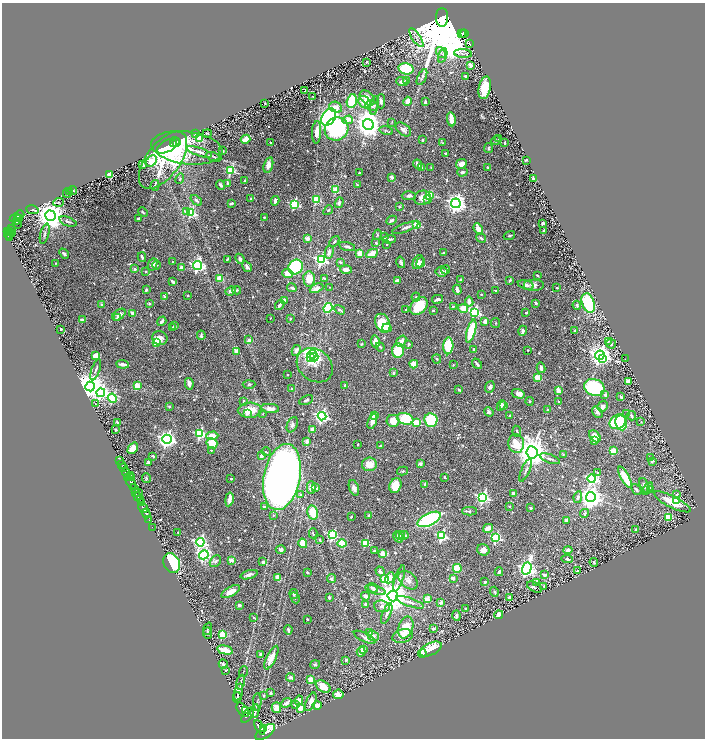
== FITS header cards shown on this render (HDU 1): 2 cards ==
NAXIS1  =                 1406
NAXIS2  =                 1472

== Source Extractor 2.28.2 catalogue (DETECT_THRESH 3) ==
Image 1406 x 1472 px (HDU 1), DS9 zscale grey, zoomed out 1/2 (1 PNG px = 2 x 2 image px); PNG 707 x 740 px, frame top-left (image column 2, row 1471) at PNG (2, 3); each listed source drawn as its Kron ellipse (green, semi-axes under 4 px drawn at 4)
Background 0.737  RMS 0.016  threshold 0.0495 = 3 sigma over >= 5 px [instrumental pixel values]
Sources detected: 738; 43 cannot appear on this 1/2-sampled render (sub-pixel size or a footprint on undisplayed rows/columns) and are neither listed nor drawn; of the other 695, the 500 brightest by FLUX_AUTO listed and drawn (195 fainter detections omitted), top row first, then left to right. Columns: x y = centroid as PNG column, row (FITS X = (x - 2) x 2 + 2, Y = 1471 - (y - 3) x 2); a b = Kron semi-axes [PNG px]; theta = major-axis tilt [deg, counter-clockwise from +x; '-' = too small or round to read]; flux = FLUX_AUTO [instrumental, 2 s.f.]
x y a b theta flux
442 17 9 6 90 93000
461 33 2 1 - 7.2
463 33 3 1 - 5.3
465 34 3 1 - 6.9
416 38 11 3 -56 9.2
470 44 3 1 - 3
441 53 6 3 -55 6.4
463 53 9 3 -5 7.8
443 56 7 3 72 8.6
367 62 3 2 - 2.8
470 65 3 3 - 19
406 69 8 5 -12 140
465 76 2 2 - 8.9
422 77 9 3 65 7.8
406 80 4 3 - 6.6
402 82 6 4 -7 16
485 88 11 6 79 75
305 91 3 2 - 3.5
313 96 2 2 - 3
367 98 9 6 -45 35
352 101 7 5 74 210
381 101 7 4 -89 9.8
408 101 4 4 - 30
365 102 7 5 -47 51
425 102 4 3 - 5.5
265 103 3 2 - 2.7
374 105 10 3 78 7.7
372 106 6 5 - 10
336 107 6 5 - 24
329 117 9 6 57 840
451 119 7 3 -82 55
348 120 5 3 - 54
392 122 4 3 - 2.7
368 124 6 5 - 4300
337 129 12 11 - 390
403 129 9 5 -36 14
386 131 7 3 -13 4.7
317 132 11 4 87 28
207 133 4 3 - 3.3
196 134 4 2 - 3
200 139 3 3 - 97
246 139 5 3 - 44
499 139 3 2 - 3.2
422 140 2 2 - 13
496 140 4 3 - 3.4
176 142 2 2 - 140
270 142 2 2 - 3.1
173 143 4 3 - 380
442 143 4 3 - 2.9
505 143 2 2 - 3
168 145 13 5 30 880
187 148 36 16 -7 380
488 148 5 2 - 2.7
223 151 2 2 - 3
199 152 13 4 -18 18
446 153 3 2 - 5.1
214 157 8 3 -19 5.7
163 160 33 16 53 290
526 160 3 2 - 5.2
151 161 6 4 48 150
142 164 3 2 - 4.2
418 164 5 3 - 17
461 164 5 4 - 25
268 165 8 4 74 26
422 167 4 3 - 5.3
488 167 4 3 - 2.7
431 168 3 2 - 2.8
231 170 4 3 - 270
359 172 2 2 - 6.8
462 172 5 3 - 8.3
109 174 3 2 - 110
392 177 3 3 - 11
180 179 5 3 - 4.9
533 179 3 2 - 4.5
244 181 3 2 - 4.3
228 184 4 3 - 5.3
155 185 5 3 - 4.1
220 185 5 3 - 7.6
357 185 2 2 - 4.2
336 190 3 3 - 110
73 191 4 2 - 4
69 192 4 2 - 2.7
67 193 5 2 - 3
429 195 4 3 - 64
409 196 7 4 1 9.4
422 198 8 7 - 24
251 199 3 2 - 2.8
428 199 4 3 - 8.2
196 200 7 3 -40 8.2
316 200 3 3 - 170
275 201 5 3 - 9.8
58 202 5 3 - 4.3
231 203 4 2 - 6
339 203 6 3 70 7.6
456 203 5 4 - 1600
294 204 3 3 - 290
400 207 4 3 - 4
33 210 6 3 -9 3.9
328 210 5 3 - 3.6
143 212 5 2 - 3.7
186 212 3 3 - 31
191 213 4 3 - 310
20 215 4 2 - 52
50 216 5 5 - 5500
264 217 3 2 - 3.2
15 218 5 3 - 250
18 218 2 1 - 120
19 218 4 2 - 200
138 218 3 2 - 4.7
391 220 5 3 - 9.8
68 221 9 3 -20 5.1
17 222 4 2 - 91
543 223 3 2 - 13
17 224 2 1 - 22
417 224 3 3 - 170
12 228 3 2 - 63
405 228 14 3 20 8.5
478 228 6 4 -65 21
544 230 3 2 - 4
7 231 3 2 - 240
10 231 3 2 - 120
11 231 6 3 -86 260
45 234 10 3 75 6
9 235 5 2 - 91
377 235 5 3 - 4
509 236 6 3 19 3.6
385 237 3 3 - 5.1
10 238 2 1 - 11
307 238 2 2 - 56
481 238 5 3 - 6.6
389 239 6 3 7 6.9
334 241 6 2 49 3
376 243 3 2 - 4.4
387 244 2 2 - 2.6
347 247 8 3 -15 9
329 252 6 4 77 15
360 253 3 3 - 84
372 253 6 3 26 43
444 253 3 2 - 4.1
64 254 6 3 -48 8.7
142 257 5 2 - 6.8
227 259 4 2 - 5.3
240 259 5 3 - 9.9
321 260 4 4 - 570
173 262 2 2 - 3.4
340 262 3 2 - 4.6
401 262 6 3 -75 6.6
418 262 7 5 62 15
421 262 5 3 - 6.8
55 263 2 2 - 3
153 264 6 4 62 14
157 265 4 3 - 2.8
198 265 4 4 - 700
181 267 3 3 - 16
247 267 6 3 -60 8.8
296 267 8 6 48 270
135 269 2 2 - 21
346 269 6 3 -2 25
446 270 4 3 - 3.4
146 271 2 2 - 3.4
441 272 6 5 - 15
288 274 5 4 - 41
537 275 3 2 - 3.3
220 278 3 3 - 55
324 278 4 3 - 3.4
309 279 7 6 - 55
460 280 3 3 - 4.7
510 280 3 2 - 3.6
172 281 4 2 - 8.9
397 281 4 3 - 22
526 285 8 4 -14 12
534 285 10 6 0 14
329 287 2 2 - 2.6
292 288 5 3 - 8.2
316 288 7 3 24 23
557 288 2 2 - 5.9
146 289 3 3 - 7.8
237 290 4 3 - 3.7
457 290 5 2 - 21
231 291 5 4 - 14
496 291 4 3 - 3.2
481 294 3 2 - 2.7
188 295 3 2 - 2.9
164 296 4 2 - 3.7
416 297 4 4 - 4.1
437 299 5 3 - 11
284 300 3 2 - 10
469 302 5 3 - 22
536 303 3 2 - 6
588 303 10 6 -71 210
149 304 2 2 - 4.5
102 305 2 2 - 15
280 305 5 3 - 10
577 305 4 3 - 6.9
419 306 10 7 43 100
453 306 3 3 - 2.7
328 308 5 4 - 200
463 308 5 4 - 41
340 310 6 3 -30 5.3
406 310 2 2 - 7.2
433 311 2 2 - 7.9
474 312 4 4 - 390
132 313 4 3 - 9.8
526 313 3 3 - 3.6
119 315 7 5 35 16
117 317 4 3 - 4.9
270 318 2 2 - 2.9
290 318 2 2 - 3
82 320 2 2 - 41
162 321 5 2 - 10
485 321 4 3 - 17
383 323 10 7 -65 140
496 323 5 2 - 2.8
175 325 3 3 - 5.7
173 327 3 2 - 2.6
387 328 4 4 - 18
61 329 2 2 - 20
575 330 3 3 - 7.4
471 331 12 3 75 200
523 331 5 2 - 19
201 335 5 2 - 5.8
160 338 8 7 - 18
249 340 3 3 - 13
375 341 6 3 -81 31
401 341 6 4 54 18
156 342 3 3 - 91
608 342 4 3 - 3.8
361 344 4 3 - 4.1
409 344 4 3 - 5.5
611 344 5 5 - 8.4
448 346 8 5 88 160
380 347 4 3 - 4
296 350 5 3 - 16
398 350 7 6 - 130
474 350 4 2 - 6.8
528 350 2 2 - 3
236 351 4 3 - 49
312 354 5 4 - 1200
600 355 5 4 - 2900
95 356 4 4 - 21
311 357 3 2 - 200
314 357 4 3 - 350
603 358 4 3 - 92
437 359 4 3 - 4.8
625 359 2 2 - 2.7
123 364 6 3 -6 13
414 364 4 3 - 44
477 364 6 2 -51 9.4
315 365 19 15 -38 51
453 365 3 2 - 2.9
541 368 5 3 - 15
96 370 11 2 71 6.7
393 373 4 3 - 6.6
288 375 2 2 - 3
537 377 3 2 - 90
628 381 3 3 - 22
189 384 6 3 -79 14
249 384 6 3 3 4
345 385 2 2 - 5.9
90 386 5 4 - 6800
137 386 3 2 - 83
490 387 6 4 67 9
594 388 10 8 -23 370
292 389 3 2 - 7.8
459 390 3 2 - 3.7
558 390 4 2 - 31
101 393 4 4 - 560
518 394 6 4 -15 20
605 395 4 4 - 6.9
621 397 4 2 - 7
112 398 5 3 - 250
306 400 7 3 27 7.1
243 401 4 3 - 4.3
529 401 4 2 - 3.1
559 402 3 2 - 3.8
95 404 2 1 - 20
501 405 6 3 66 15
503 406 3 2 - 5.3
603 406 5 5 - 14
169 407 3 3 - 5.2
270 409 9 4 -4 22
250 410 12 7 2 68
548 410 2 2 - 7.1
489 412 5 4 - 8.1
597 412 6 4 -54 8.1
247 413 4 2 - 8.1
263 414 3 3 - 2.7
627 414 2 2 - 4.3
510 415 2 2 - 5.7
322 416 4 4 - 850
374 416 4 3 - 60
631 416 5 3 - 7.1
405 419 8 5 -18 160
431 420 7 6 - 220
372 421 8 4 71 19
393 421 6 6 - 45
117 422 4 2 - 4
618 422 8 6 34 220
641 422 3 3 - 3.1
416 423 3 3 - 110
621 423 7 6 - 220
292 425 8 5 66 9.5
312 429 2 2 - 43
115 430 2 2 - 10
517 431 6 3 -80 4.2
200 434 4 3 - 340
212 436 6 4 3 41
595 436 7 4 -49 32
167 439 4 4 - 1500
594 440 3 3 - 28
307 441 2 2 - 49
212 443 6 5 - 55
358 444 2 2 - 3.7
516 444 9 8 - 89
380 446 3 2 - 4.2
133 448 6 4 53 28
211 450 3 3 - 3.6
613 451 3 3 - 97
266 452 5 2 - 3.5
532 452 6 5 - 6600
563 454 3 2 - 2.6
153 456 3 3 - 4.8
261 456 4 3 - 16
650 458 4 3 - 3
550 459 10 3 -21 8.4
119 460 2 1 - 10
652 461 4 3 - 5.3
148 463 3 2 - 7.8
122 464 2 1 - 89
369 464 7 6 - 44
420 464 2 2 - 29
123 468 4 2 - 160
526 470 12 3 66 8.1
402 471 5 2 - 3.6
597 472 3 2 - 3.5
126 473 5 2 - 680
130 475 2 1 - 19
128 477 2 2 - 240
282 477 33 18 78 3800
445 477 3 2 - 4
625 477 12 4 -60 83
131 478 2 1 - 56
146 478 5 4 - 3.6
231 479 2 2 - 6.3
592 479 4 4 - 430
131 482 6 2 -64 1500
425 484 4 2 - 9.7
395 485 7 5 70 48
644 485 8 4 -67 11
311 487 6 4 -88 31
135 488 4 3 - 670
316 488 2 2 - 20
354 488 8 4 -70 14
636 489 6 3 -47 5.9
648 489 7 3 51 12
650 489 4 3 - 6.4
135 492 3 2 - 190
139 492 2 1 - 75
513 493 3 3 - 9.5
300 494 2 2 - 4.6
677 494 4 3 - 3.7
138 497 4 2 - 430
483 497 4 4 - 590
578 497 6 4 79 12
591 497 5 5 - 3000
140 499 3 2 - 280
229 499 7 3 80 27
677 500 3 2 - 53
142 502 4 2 - 270
672 502 20 5 -26 64
509 506 2 2 - 5.7
264 507 2 2 - 18
143 508 5 2 - 930
531 508 2 2 - 18
469 511 7 4 1 6.9
313 512 7 5 -78 69
584 513 5 4 - 6.3
146 514 5 2 - 820
273 515 4 3 - 3.4
369 515 3 3 - 4.8
351 517 2 2 - 4.3
669 517 4 4 - 71
149 519 3 1 - 50
429 519 13 6 26 490
566 520 3 2 - 14
152 528 3 1 - 9.1
488 528 5 4 - 26
635 529 2 2 - 3.5
178 532 2 2 - 4.1
313 533 5 3 - 2.9
333 535 4 3 - 260
404 535 5 4 - 16
400 536 5 2 - 8.8
441 536 4 4 - 360
398 537 6 4 -56 26
496 537 3 3 - 290
320 540 3 2 - 3.2
200 542 4 4 - 680
303 543 5 4 - 64
342 543 4 3 - 140
365 543 3 3 - 170
281 549 5 4 - 8.6
483 550 6 5 - 21
568 550 4 3 - 12
374 551 2 2 - 12
383 554 3 2 - 69
204 555 5 4 - 650
567 559 6 3 -5 5.9
231 560 2 2 - 51
215 561 6 5 - 9.2
263 562 3 2 - 11
594 562 4 3 - 4.1
172 563 10 8 -65 260
457 568 4 4 - 61
527 568 6 4 73 1200
380 571 5 3 - 10
577 571 2 2 - 17
307 572 2 2 - 4.2
499 572 4 3 - 6.8
249 575 9 4 15 12
545 575 3 3 - 13
278 578 4 3 - 38
390 578 6 4 61 35
399 578 14 4 72 13
453 578 2 2 - 36
331 579 4 4 - 8.9
384 579 4 3 - 84
408 580 11 7 -42 20
485 582 2 2 - 18
537 583 2 2 - 66
544 586 2 2 - 4.2
534 587 8 5 -28 7.5
373 588 5 4 - 5.7
375 590 10 3 -17 9.4
231 592 10 4 29 28
494 592 5 3 - 5.2
294 594 5 3 - 6.4
365 596 4 3 - 13
393 596 5 5 - 7800
329 597 3 2 - 7.4
295 598 6 3 -62 3.4
510 598 3 3 - 18
427 599 2 2 - 64
410 602 15 4 -19 17
441 602 2 2 - 24
366 604 3 3 - 9.9
239 605 3 2 - 9
382 606 8 6 -5 13
466 609 3 3 - 4.2
387 614 11 3 69 9.4
499 615 4 3 - 27
456 616 5 3 - 8.6
253 617 3 3 - 3.4
307 619 2 2 - 3.8
406 628 11 7 72 88
208 629 6 2 72 3.1
433 629 3 3 - 5.3
288 630 5 2 - 6
207 633 5 3 - 4.8
370 633 3 3 - 2.7
222 635 3 3 - 130
373 636 6 5 - 10
403 636 10 7 13 16
365 637 12 4 -27 11
431 649 12 6 26 84
225 650 8 3 -13 47
363 650 4 3 - 15
361 652 5 4 - 21
422 653 4 3 - 33
260 654 3 3 - 6.1
271 658 13 4 63 43
346 660 4 3 - 6.1
223 664 4 3 - 11
315 664 5 4 - 5.6
226 670 4 2 - 3
243 672 5 2 - 2.6
290 677 4 3 - 10
311 680 3 3 - 92
241 682 7 3 77 5.4
323 687 8 5 -32 48
238 692 8 2 76 10
271 693 3 2 - 5.1
338 694 5 5 - 18
263 696 4 3 - 3.1
237 697 5 2 - 4.8
299 700 5 4 - 18
257 702 9 2 88 5.1
311 702 10 4 68 20
286 703 6 3 40 15
295 705 3 3 - 12
317 705 4 3 - 24
276 708 5 4 - 31
301 708 4 3 - 32
243 710 8 4 -54 2600
246 711 4 2 - 670
255 711 7 3 79 7.9
248 715 8 4 55 2500
260 727 8 4 -61 1800
263 728 3 3 - 660
265 732 11 5 36 2100
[195 fainter detections neither listed nor drawn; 43 sub-pixel or undisplayed-footprint detections neither listed nor drawn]